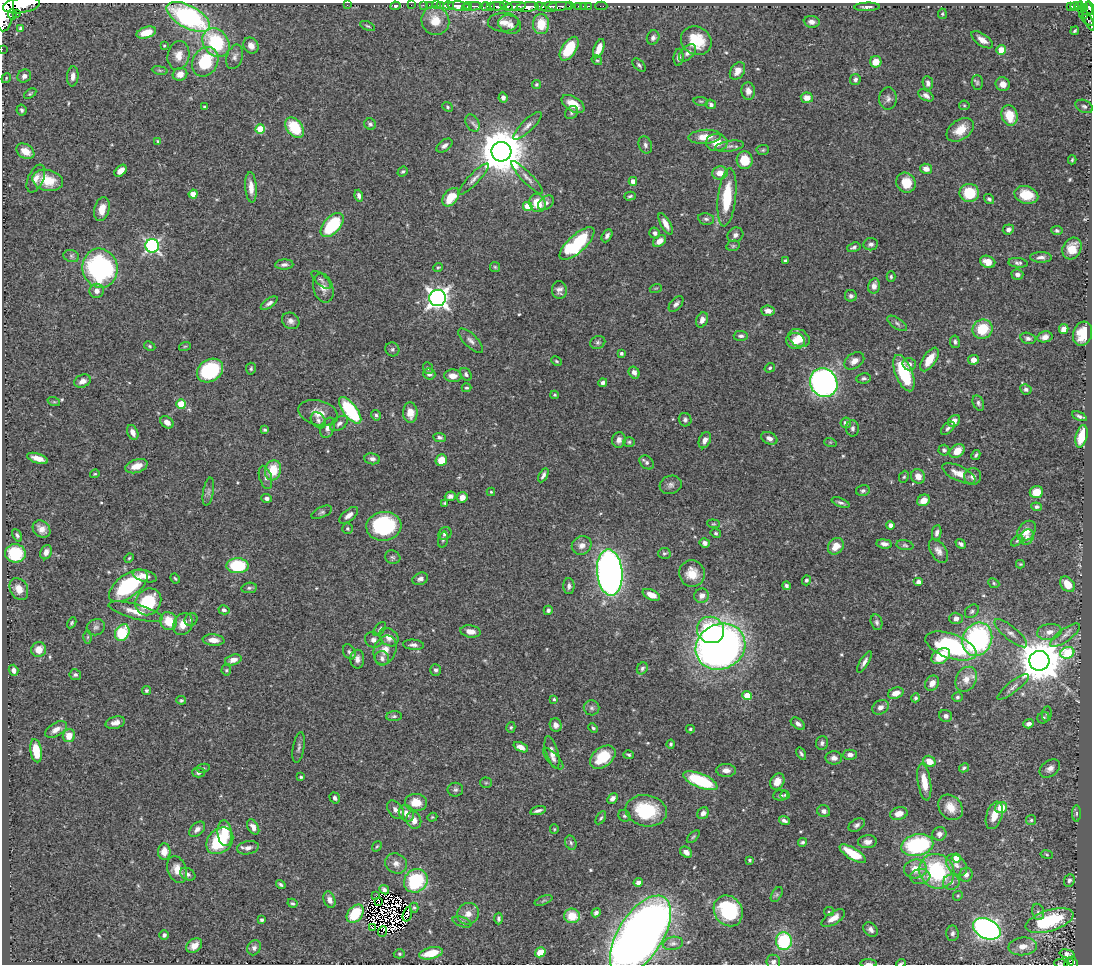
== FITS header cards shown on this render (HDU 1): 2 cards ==
NAXIS1  =                 1090
NAXIS2  =                  962

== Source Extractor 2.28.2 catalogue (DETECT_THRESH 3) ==
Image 1090 x 962 px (HDU 1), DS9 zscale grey, 1 PNG px = 1 image px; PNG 1094 x 966 px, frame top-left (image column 1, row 962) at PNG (2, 3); each listed source drawn as its Kron ellipse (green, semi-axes under 4 px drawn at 4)
Background 0.482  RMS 0.02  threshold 0.0603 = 3 sigma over >= 5 px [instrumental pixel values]
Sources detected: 557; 11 with non-positive FLUX_AUTO (blend fragments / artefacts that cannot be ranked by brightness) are neither listed nor drawn; of the other 546, the 500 brightest by FLUX_AUTO listed and drawn (46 fainter detections omitted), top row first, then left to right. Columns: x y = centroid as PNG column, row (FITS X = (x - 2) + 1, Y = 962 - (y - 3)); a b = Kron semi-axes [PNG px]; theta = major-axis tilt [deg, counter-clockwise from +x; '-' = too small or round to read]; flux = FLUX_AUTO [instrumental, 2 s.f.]
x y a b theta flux
21 5 18 7 9 2100
347 5 2 2 - 19
411 5 2 2 - 10
423 5 2 2 - 10
429 5 3 2 - 13
436 5 2 2 - 11
395 6 5 4 - 1.7
440 6 3 3 - 20
448 6 5 3 - 69
459 6 11 4 -4 890
473 6 9 3 0 400
485 6 5 3 - 74
497 6 7 3 0 280
506 6 6 4 -16 210
516 6 10 3 6 260
560 6 12 3 3 160
569 6 3 2 - 49
579 6 3 3 - 30
583 6 2 2 - 8
589 6 3 2 - 16
601 6 6 2 0 13
1075 6 4 3 - 92
1080 6 4 2 - 61
467 7 5 3 - 230
490 7 3 3 - 75
527 7 11 5 6 1100
541 7 5 4 - 260
549 7 8 5 7 650
867 7 13 3 3 4.7
1071 7 4 3 - 81
1085 7 3 2 - 24
1090 8 7 3 -74 340
1081 9 3 3 - 56
5 11 20 9 84 3400
17 13 3 3 - 87
1088 13 17 5 -75 140
12 14 5 3 - 390
942 14 5 4 - 1.9
1084 15 4 2 - 36
188 17 24 11 -29 180
1088 20 7 4 -42 76
435 21 14 13 - 25
503 22 15 9 1 11
812 22 8 6 -6 7
541 24 10 8 87 30
510 25 11 9 -20 7.7
368 26 8 4 -24 2.2
20 28 3 3 - 2
1075 31 4 3 - 2
146 32 10 5 18 27
653 38 7 6 - 4
982 40 12 6 -35 11
696 41 16 14 -32 44
216 43 15 12 -53 99
164 46 3 3 - 1.7
251 46 8 7 - 10
2 49 2 2 - 6.5
569 49 13 7 56 50
599 49 10 5 68 14
1001 50 5 4 - 36
688 53 10 6 46 6
178 55 14 11 79 15
235 57 12 8 72 6.5
678 57 8 5 85 4.1
597 60 5 4 - 2.1
205 62 15 12 59 68
876 62 6 5 - 16
639 65 8 4 -46 3
160 70 8 4 -9 2.1
737 71 9 7 57 11
180 74 7 6 - 12
24 76 7 6 - 6.9
73 76 10 5 85 8.2
6 78 5 4 - 1.8
855 79 5 5 - 4.5
928 83 7 5 -81 4.8
977 83 7 5 -88 2.7
536 84 4 4 - 2
1003 84 7 7 - 9.7
748 91 8 7 - 7.9
30 94 7 3 33 1.8
926 95 8 5 -28 5.7
503 98 5 4 - 4.4
807 98 6 5 - 11
888 99 11 9 85 6.4
701 101 7 3 -8 1.6
573 104 13 7 -32 21
711 104 5 4 - 3.6
964 105 5 5 - 1.8
1084 106 9 6 -24 3.7
205 107 4 3 - 2.1
447 107 5 4 - 2
21 110 6 5 - 2.9
572 113 7 5 47 3.2
1009 115 10 8 -74 30
473 123 9 6 -60 4.9
370 124 6 5 - 3.4
527 126 19 6 44 8
295 128 11 7 -52 59
260 129 5 4 - 44
960 130 15 10 34 23
705 137 16 7 4 17
158 141 4 3 - 1.5
717 142 11 8 2 17
645 145 9 6 -68 4.5
444 146 9 5 37 5.3
729 146 14 5 9 5.2
763 150 6 5 - 2.3
25 151 10 7 -31 17
501 152 10 10 - 6200
745 160 9 8 - 31
1072 160 4 3 - 1.9
926 169 6 5 - 8.4
121 171 7 4 45 11
403 171 5 4 - 2.4
720 173 8 6 8 15
36 178 15 8 66 10
527 178 22 5 -46 8
474 179 20 5 47 7.7
48 180 15 10 -13 32
633 181 4 4 - 9.9
906 183 10 9 - 26
251 187 15 5 -86 12
969 193 10 9 - 46
193 194 4 4 - 15
1026 195 12 8 -15 31
359 196 6 4 -72 4.8
630 196 6 3 16 2.4
451 197 10 7 52 33
727 197 29 9 84 58
989 199 5 4 - 3
537 203 9 8 - 32
546 203 9 6 37 5.1
528 206 4 4 - 24
102 209 12 7 77 15
706 219 8 5 -10 4.1
666 224 12 5 -61 9.9
332 225 14 8 48 82
1008 229 6 5 - 6.5
1057 231 5 5 - 3.1
655 233 5 5 - 4.2
735 235 8 7 - 4.7
607 236 7 4 61 4.7
659 241 7 5 36 9.3
577 244 22 8 42 120
871 244 7 6 - 4.6
152 246 7 6 - 310
733 246 7 5 13 2.3
854 247 7 4 17 3.4
1072 249 11 9 63 20
71 256 8 6 -18 3.6
1041 257 10 5 -1 5.6
785 261 4 3 - 2.6
988 262 8 6 -21 14
1018 263 10 4 -6 3.9
284 265 9 5 3 4.6
495 267 5 5 - 2.1
100 268 20 17 -75 240
438 268 5 4 - 1.6
1017 274 6 5 - 5.6
891 277 5 4 - 2.1
321 280 12 5 -42 4
874 286 8 5 76 8.6
323 288 15 10 -74 11
656 288 6 3 18 1.5
559 290 9 7 -85 6.2
97 291 7 7 - 7.2
851 296 6 5 - 3.9
438 298 8 8 - 860
269 303 10 4 35 4.6
676 304 9 5 48 4.8
768 311 7 5 -5 7.9
702 320 8 5 63 6.9
291 321 9 8 - 6.4
897 323 11 5 -35 4.2
982 329 10 9 - 43
1064 329 5 4 - 11
1083 334 12 9 73 32
741 336 7 5 -2 3.8
1045 337 7 5 13 7.8
799 338 11 8 -30 16
1028 338 8 5 -14 4.4
471 341 16 6 -44 6.5
795 341 9 8 - 18
598 342 8 6 25 3.3
955 342 6 5 - 3.6
150 346 6 4 -28 2.1
185 346 6 3 18 1.7
392 349 7 6 - 3.3
621 353 3 3 - 3.2
929 359 13 6 56 25
973 360 5 5 - 9.4
556 361 5 3 - 1.8
854 361 11 7 33 9.4
909 364 7 6 - 5.9
428 368 6 4 -68 2.3
770 368 5 4 - 2.2
251 369 6 5 - 2.3
210 370 14 11 33 120
634 372 6 5 - 5.9
904 373 19 8 -68 86
429 374 6 5 - 5.2
466 374 7 5 -55 3.4
453 376 9 6 -5 13
864 378 7 5 9 3.3
82 381 8 6 22 7.8
603 383 4 4 - 4.5
824 383 15 13 -55 520
466 388 5 4 - 2.2
1026 389 6 5 - 3.5
555 395 4 3 - 1.7
54 402 6 4 -18 1.7
978 403 8 5 -67 3.5
181 404 5 4 - 47
350 410 16 7 -52 100
318 413 20 12 -15 19
410 413 10 7 -89 16
376 415 5 5 - 2.7
1079 416 8 4 -23 3.5
318 420 9 6 -52 4.4
685 420 7 6 - 3.6
954 421 7 5 44 8.1
167 422 7 5 -37 8.2
339 423 10 6 36 5.1
846 423 5 5 - 6.6
328 428 10 7 66 7.3
853 428 8 6 -87 4.3
948 428 8 5 41 3.6
265 430 4 3 - 2.2
133 432 8 5 -65 7.2
1082 436 11 5 75 36
440 437 6 4 -8 3
769 438 8 6 -26 6.9
619 440 8 6 80 7.4
705 440 8 5 66 6.8
629 442 6 5 - 2.4
830 442 6 4 -18 1.6
944 450 5 5 - 3.5
957 451 8 6 39 18
976 455 5 4 - 2.7
38 458 11 5 -18 12
372 459 8 5 -7 4.9
441 460 6 5 - 22
647 462 8 6 -43 3.9
136 466 11 6 17 17
273 470 10 8 74 33
959 473 18 7 -25 16
95 474 5 3 - 1.6
543 475 7 4 61 4
918 476 7 7 - 12
973 476 8 8 - 6.5
265 477 12 6 -73 5.2
904 477 6 4 66 2.1
671 485 11 9 18 6
863 491 7 5 15 2.8
208 492 14 5 80 5
491 492 4 4 - 1.8
1036 492 6 6 - 22
450 496 5 4 - 4.6
462 497 5 5 - 10
267 498 5 4 - 3.9
924 500 7 5 30 13
445 503 4 3 - 1.6
840 503 9 4 -20 3.6
1037 507 5 4 - 2.7
322 512 11 5 24 3.7
349 515 11 5 39 7.6
713 524 6 4 -5 1.8
890 525 4 4 - 5.7
384 526 18 14 7 130
347 528 5 5 - 2.1
41 529 10 7 -41 9.9
1026 531 11 8 53 16
716 533 5 4 - 2.4
937 533 7 4 82 4.6
445 534 7 6 - 5
17 535 7 4 -61 2.8
1027 537 8 6 53 5.3
443 540 8 4 74 2.6
1017 541 7 4 41 2.2
705 543 5 5 - 5
884 544 8 4 -7 5.9
961 544 5 3 - 3.3
582 545 10 9 - 10
905 545 8 5 -8 2.7
836 546 9 7 49 17
938 551 13 8 -57 8.4
46 552 7 5 67 7.2
15 553 10 9 - 64
664 553 6 5 - 2.5
393 557 8 6 -16 3.2
129 558 5 4 - 1.6
1020 564 4 3 - 1.6
237 566 11 7 -1 79
610 572 23 12 -85 890
692 573 13 12 - 21
145 576 12 5 -15 11
175 578 5 3 - 1.8
420 579 8 6 20 5
806 580 5 4 - 3.3
918 582 5 4 - 5.9
994 583 6 4 -25 2
1067 584 9 6 -48 22
128 586 22 11 37 120
569 586 8 5 -89 4.7
786 586 4 3 - 2.9
249 588 8 5 9 3.1
19 589 11 8 -62 12
651 595 9 5 -24 13
702 596 7 7 - 7.9
148 602 14 12 52 76
224 610 5 4 - 3.4
548 610 5 4 - 2.8
972 611 8 6 42 3.4
136 612 28 7 -15 20
956 618 7 6 - 5.9
191 620 7 6 - 3.4
169 621 9 8 - 29
877 622 8 6 -77 3.7
72 623 6 4 60 1.9
183 624 11 9 64 16
96 627 9 8 - 5
380 629 8 4 52 2.6
711 630 14 13 - 75
470 631 10 6 -10 10
1049 632 12 8 9 11
122 633 9 6 62 60
1011 633 20 6 -40 10
1065 635 18 6 36 8
88 637 6 4 89 2.1
389 637 10 8 -40 12
977 639 17 14 63 260
213 640 11 5 -5 11
374 640 9 7 -27 6.4
413 645 10 5 -5 5.1
951 646 27 12 -20 170
720 647 25 22 29 950
39 650 7 7 - 14
385 650 15 11 68 16
349 652 8 6 -62 3.4
1067 653 7 5 21 89
941 656 10 7 33 37
382 658 7 7 - 5.8
357 659 9 7 90 6.8
233 660 8 5 16 9.4
1039 661 10 10 - 5200
864 662 12 4 59 5.2
642 668 6 5 - 3.2
13 670 5 4 - 5.7
226 670 5 5 - 2.2
436 670 6 5 - 3.8
75 675 6 5 - 2.9
966 679 13 10 62 16
932 683 8 6 54 10
1013 687 19 5 38 7.2
146 690 5 4 - 2.8
896 693 8 5 20 11
747 695 4 4 - 36
957 697 5 4 - 2.5
916 698 4 4 - 2.8
554 699 3 3 - 1.7
181 700 5 4 - 1.9
880 707 8 7 - 6.3
591 708 8 7 - 4.2
1047 714 7 5 82 2.5
394 716 8 5 3 3
946 716 6 6 - 4.6
1043 718 6 5 - 2.7
115 723 10 6 15 7.9
798 724 8 5 -35 4.9
1028 724 5 4 - 5.6
556 725 7 6 - 6.7
511 727 5 4 - 1.9
593 728 5 4 - 2.3
56 729 12 6 30 10
690 729 4 3 - 2
69 736 6 6 - 17
822 743 7 6 - 3.6
671 744 4 4 - 2.5
521 747 8 4 -25 8.6
299 748 15 5 80 4.1
36 751 12 5 -81 27
552 752 17 6 -74 8.3
801 754 6 4 -57 2.9
629 755 5 3 - 2.2
850 755 7 5 0 5.7
603 757 14 9 38 43
834 758 8 6 -2 6.5
553 759 13 5 -47 4.7
929 761 6 5 - 18
203 768 7 4 8 2.1
964 768 5 4 - 2.4
1050 768 11 8 36 7.2
726 770 10 6 -2 8.3
198 773 6 5 - 4.2
301 777 3 3 - 2.1
700 781 18 7 -22 98
777 781 8 6 60 13
924 782 18 6 -81 22
486 783 6 5 - 1.7
455 790 8 7 - 3.6
780 795 7 5 4 3.4
785 795 4 4 - 1.8
335 798 6 5 - 4.3
612 798 6 4 49 5.6
416 803 11 8 -6 22
950 807 14 11 -50 19
1001 807 6 5 - 27
395 810 10 7 -53 7.5
538 811 8 3 15 4.5
646 811 21 15 -9 81
824 811 6 6 - 5.3
406 813 9 7 -59 12
703 813 6 5 - 6.2
1076 813 8 4 90 2.8
899 814 9 6 15 13
994 815 14 8 72 20
624 816 6 5 - 2.4
432 817 5 4 - 1.6
601 818 7 4 57 2.3
414 820 9 7 -70 12
1031 820 5 5 - 2.4
784 821 5 3 - 3.8
857 825 9 6 32 4.8
253 827 8 5 -59 8
197 829 9 6 41 6.3
554 829 5 4 - 1.5
225 833 13 7 -85 31
939 834 7 6 - 6.8
693 837 8 4 45 2.4
220 841 15 11 44 81
802 842 4 4 - 2.7
867 842 9 6 5 7.2
571 843 7 5 -74 3
917 845 16 10 12 150
377 846 5 3 - 1.8
248 848 11 6 10 7
164 851 8 6 85 15
686 852 6 5 - 7.4
853 854 15 5 -32 37
1047 854 6 3 -9 1.6
956 858 4 4 - 17
749 860 3 3 - 2.2
396 863 11 9 -29 9.1
956 865 12 8 -46 8.8
177 869 14 9 -69 16
915 869 11 9 5 19
937 871 18 16 -42 130
188 874 8 5 -30 4.9
966 875 7 6 - 6.8
920 877 10 7 7 6.7
1069 880 6 5 - 3.7
416 881 12 11 - 92
638 882 4 4 - 5.3
951 882 8 7 - 6.9
281 885 5 3 - 3
384 890 5 4 - 5.6
777 894 8 5 59 2.8
376 896 3 2 - 2.5
958 896 5 4 - 1.7
329 900 8 5 -69 6
543 900 9 3 21 2.4
378 902 3 2 - 1.9
292 903 5 4 - 2.1
414 908 5 4 - 1.6
728 911 16 13 -57 100
829 912 5 4 - 1.7
1038 912 8 6 -74 4.2
596 913 5 4 - 3.7
355 914 10 7 50 47
407 914 7 3 72 3.5
468 914 11 10 - 12
572 916 8 7 - 27
833 918 13 6 32 13
498 919 6 4 -89 2.9
262 920 3 3 - 2.3
1050 921 25 10 17 100
462 922 10 5 -19 3.5
372 927 4 3 - 24
987 929 14 9 -25 620
871 930 8 6 -45 5.2
382 931 5 2 - 3.1
952 933 8 6 88 4.5
164 935 5 4 - 3.4
640 935 45 22 57 1900
784 941 9 8 - 90
673 943 10 6 10 4.9
194 946 9 6 37 12
1023 946 14 9 5 15
254 948 8 6 59 5.1
540 952 5 4 - 25
431 953 12 5 13 30
399 954 5 4 - 2.1
1067 954 8 4 -13 4.7
773 962 7 7 - 4.7
901 963 5 2 - 1.8
1061 963 7 2 -3 1.6
1069 963 5 3 - 31
1073 963 6 4 -62 69
869 964 8 3 0 3.5
At the frame edge (FLAGS 8, measured only in part): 11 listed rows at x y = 21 5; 1090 8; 5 11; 2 49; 640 935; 773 962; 901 963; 1061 963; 1069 963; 1073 963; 869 964
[46 fainter detections neither listed nor drawn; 11 non-positive-flux detections neither listed nor drawn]